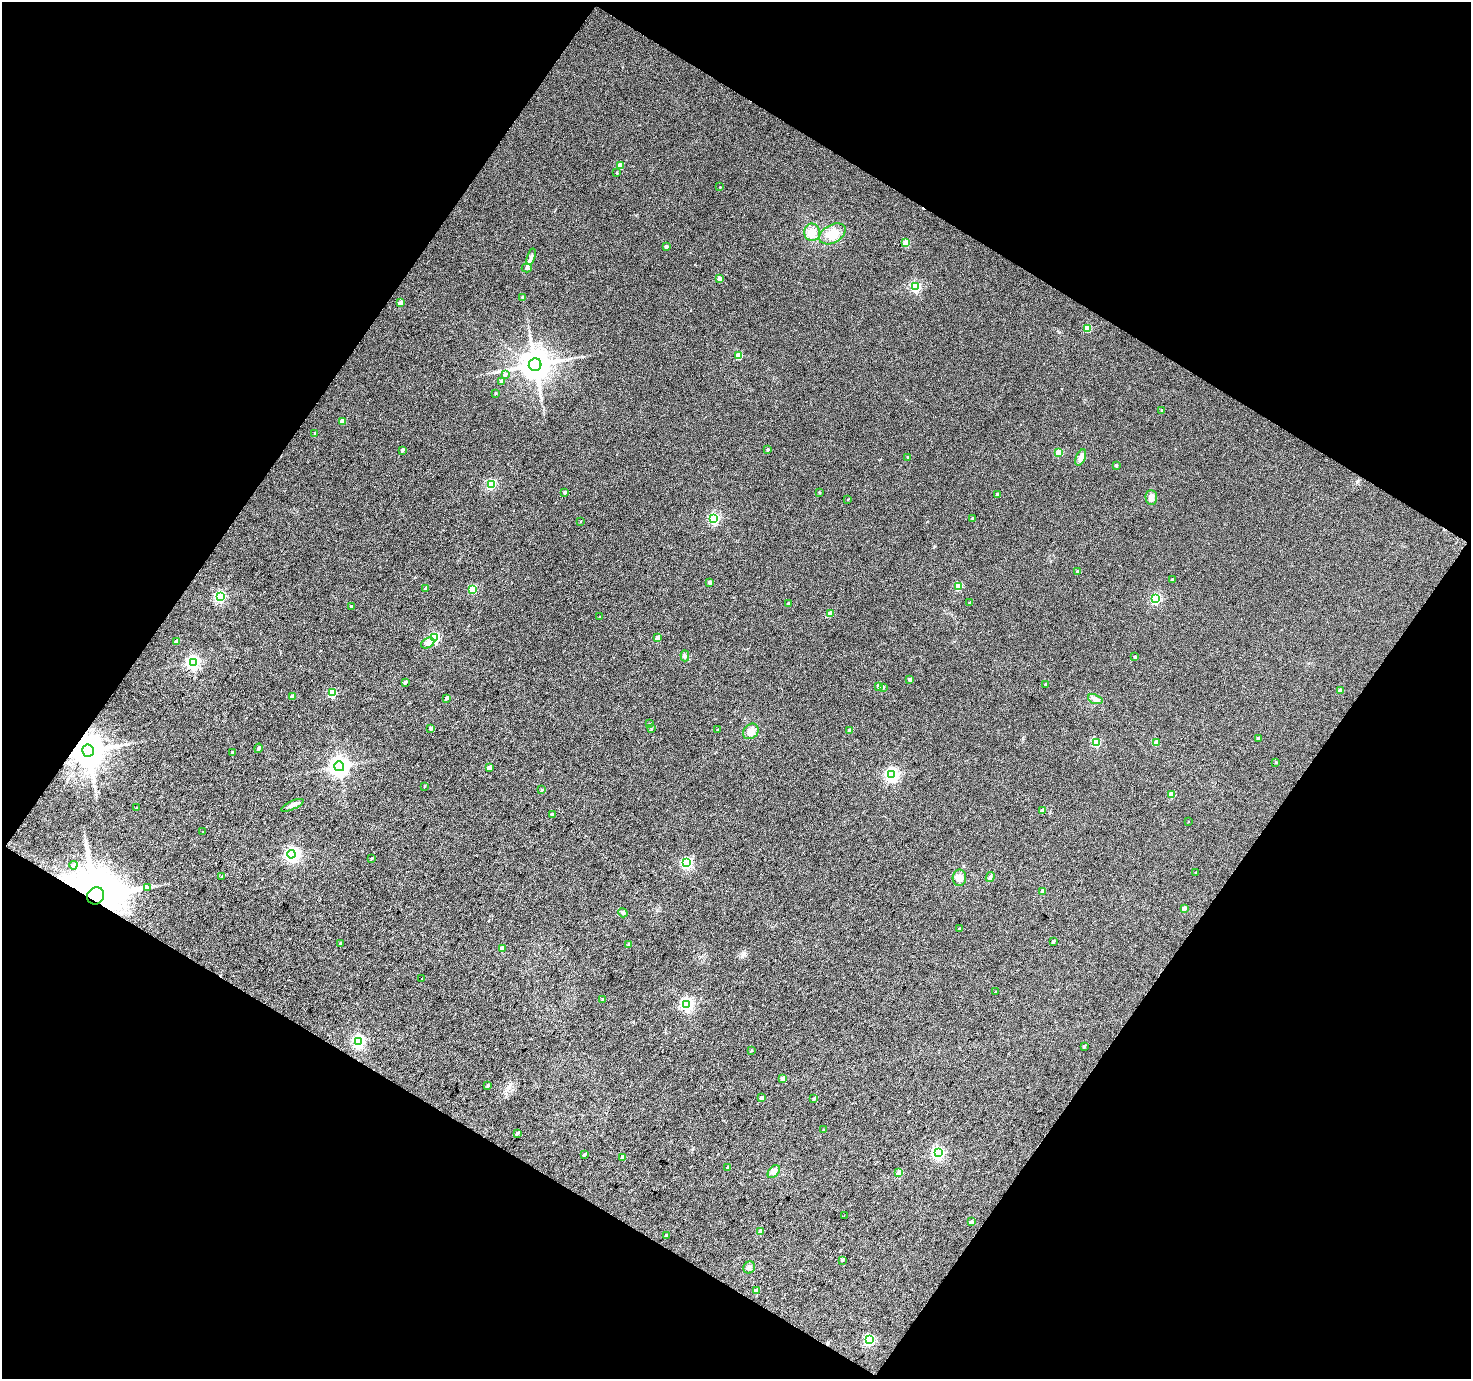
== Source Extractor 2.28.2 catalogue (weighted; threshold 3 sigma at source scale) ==
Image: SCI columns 2-2939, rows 118-2870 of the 2940 x 2970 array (HDU 1 of 3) = the unmasked area's bounding box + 8 px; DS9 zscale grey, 2 x 2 block average (1 PNG px = mean of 2 x 2 image px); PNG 1473 x 1381 px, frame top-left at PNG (2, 2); each listed source drawn as its Kron ellipse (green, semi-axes under 4 px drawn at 4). Shown black and unused: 48% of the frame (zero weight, under 3 of 4 exposures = <1% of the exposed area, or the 3 px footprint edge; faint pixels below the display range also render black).
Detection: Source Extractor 2.28.2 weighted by HDU 2 'WHT'. Background 0.0405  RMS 0.011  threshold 0.0493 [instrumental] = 3 sigma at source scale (4.5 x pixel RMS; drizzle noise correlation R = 1.50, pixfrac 1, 0.0396/0.0396 arcsec/px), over >= 5 px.
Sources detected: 140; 1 inside a brighter object's white glare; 2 cosmic-ray / hot-pixel residue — neither listed nor drawn; the other 137 listed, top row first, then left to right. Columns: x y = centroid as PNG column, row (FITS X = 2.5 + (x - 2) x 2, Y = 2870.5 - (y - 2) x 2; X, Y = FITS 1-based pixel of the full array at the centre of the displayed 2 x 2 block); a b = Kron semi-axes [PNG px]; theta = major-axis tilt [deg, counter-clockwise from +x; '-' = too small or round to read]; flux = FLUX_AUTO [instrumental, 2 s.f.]
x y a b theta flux
620 165 3 3 - 45
617 173 2 2 - 2.1
720 187 3 2 - 1.2
812 232 8 8 - 30
832 234 14 9 30 38
906 243 3 3 - 42
666 246 2 2 - 7.6
531 257 8 4 72 7.9
527 268 5 2 - 2.6
720 278 3 3 - 19
915 287 4 3 - 260
522 297 3 3 - 2.6
401 303 3 3 - 23
1087 328 3 3 - 77
739 355 3 3 - 53
535 365 6 6 - 5200
505 374 4 3 - 7.6
501 381 3 3 - 4.2
495 393 2 2 - 2.9
1162 411 2 2 - 4.1
342 421 3 3 - 33
315 434 3 3 - 3.8
402 450 3 2 - 4.2
768 450 3 2 - 3.1
1058 452 3 3 - 67
908 457 3 2 - 3
1081 458 9 4 66 16
1116 465 3 2 - 5.3
491 484 3 3 - 200
565 492 3 2 - 5.4
819 492 3 2 - 2.2
997 494 3 2 - 4.7
1151 497 7 5 -89 14
848 499 3 2 - 1.4
714 519 4 3 - 310
973 519 3 2 - 4.6
581 521 2 2 - 1.5
1078 571 3 3 - 7.6
1172 580 2 2 - 7.9
710 582 3 2 - 10
959 586 3 3 - 70
426 588 3 3 - 7.4
473 589 3 3 - 100
220 597 4 3 - 280
1156 599 4 3 - 200
970 603 2 2 - 2.8
788 604 3 2 - 3.6
352 607 3 2 - 7.3
830 614 3 3 - 40
600 617 2 2 - 2.6
435 638 3 3 - 210
658 638 3 3 - 25
176 641 3 3 - 6.9
428 643 7 5 30 8.7
685 656 5 4 - 5.9
1135 657 2 2 - 4.3
193 662 4 4 - 560
910 679 3 3 - 11
405 682 3 2 - 7.1
1046 685 3 2 - 4.7
878 686 3 3 - 9.2
883 687 3 2 - 3.6
1340 690 3 3 - 15
332 693 3 3 - 100
292 697 3 3 - 14
446 698 3 3 - 4
1095 699 7 4 -21 8.7
649 724 2 2 - 1.7
431 728 3 3 - 11
651 729 4 3 - 2.7
718 730 3 2 - 1.7
850 730 2 2 - 12
751 731 8 7 - 16
1258 738 3 3 - 2.6
1096 742 3 3 - 110
1156 743 3 3 - 28
258 748 4 3 - 3.5
88 751 6 6 - 6300
232 752 3 2 - 2.5
1276 762 2 2 - 2.7
339 766 5 5 - 1500
489 768 3 3 - 9.8
892 774 4 4 - 500
425 786 3 2 - 1.6
542 790 3 2 - 3.1
1172 794 3 3 - 43
292 805 12 3 25 8.8
137 808 3 2 - 2.3
1043 810 3 3 - 13
552 814 3 3 - 4.4
1188 822 2 2 - 0.89
203 832 2 2 - 1.1
291 854 4 3 - 400
371 859 3 2 - 2.1
687 863 4 3 - 280
73 865 4 3 - 4.5
1196 872 3 2 - 1.2
222 877 3 2 - 1.3
990 877 5 3 - 4
959 878 8 6 83 16
147 887 4 2 - 3.1
1043 891 3 3 - 23
96 896 9 8 - 22000
1184 908 3 2 - 21
623 913 5 4 - 4.5
960 929 3 2 - 3.7
1053 941 3 2 - 5
340 944 3 2 - 5.5
629 944 3 2 - 4.7
502 948 3 3 - 26
422 979 2 2 - 2.1
995 992 3 2 - 1.4
602 999 3 2 - 2
687 1004 4 4 - 510
359 1041 4 4 - 390
1084 1047 3 3 - 3.9
751 1050 3 2 - 1.8
782 1078 3 3 - 20
488 1085 3 3 - 3.3
762 1098 3 2 - 9.4
814 1098 4 2 - 4.2
824 1129 3 2 - 2
517 1133 3 3 - 5
938 1153 4 4 - 380
584 1155 3 2 - 3.5
623 1158 3 2 - 16
728 1167 3 2 - 4
774 1172 7 5 49 10
899 1173 3 3 - 39
844 1216 2 2 - 1.2
971 1222 3 2 - 9.5
761 1232 3 3 - 33
666 1235 3 3 - 6.9
842 1260 3 3 - 3.5
749 1267 6 5 - 7.4
757 1291 3 3 - 19
869 1339 3 3 - 210
Overlapping masked pixels (flux is a lower limit): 2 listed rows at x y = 88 751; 96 896
Diffuse or blended objects may show on this block-average render without a row.